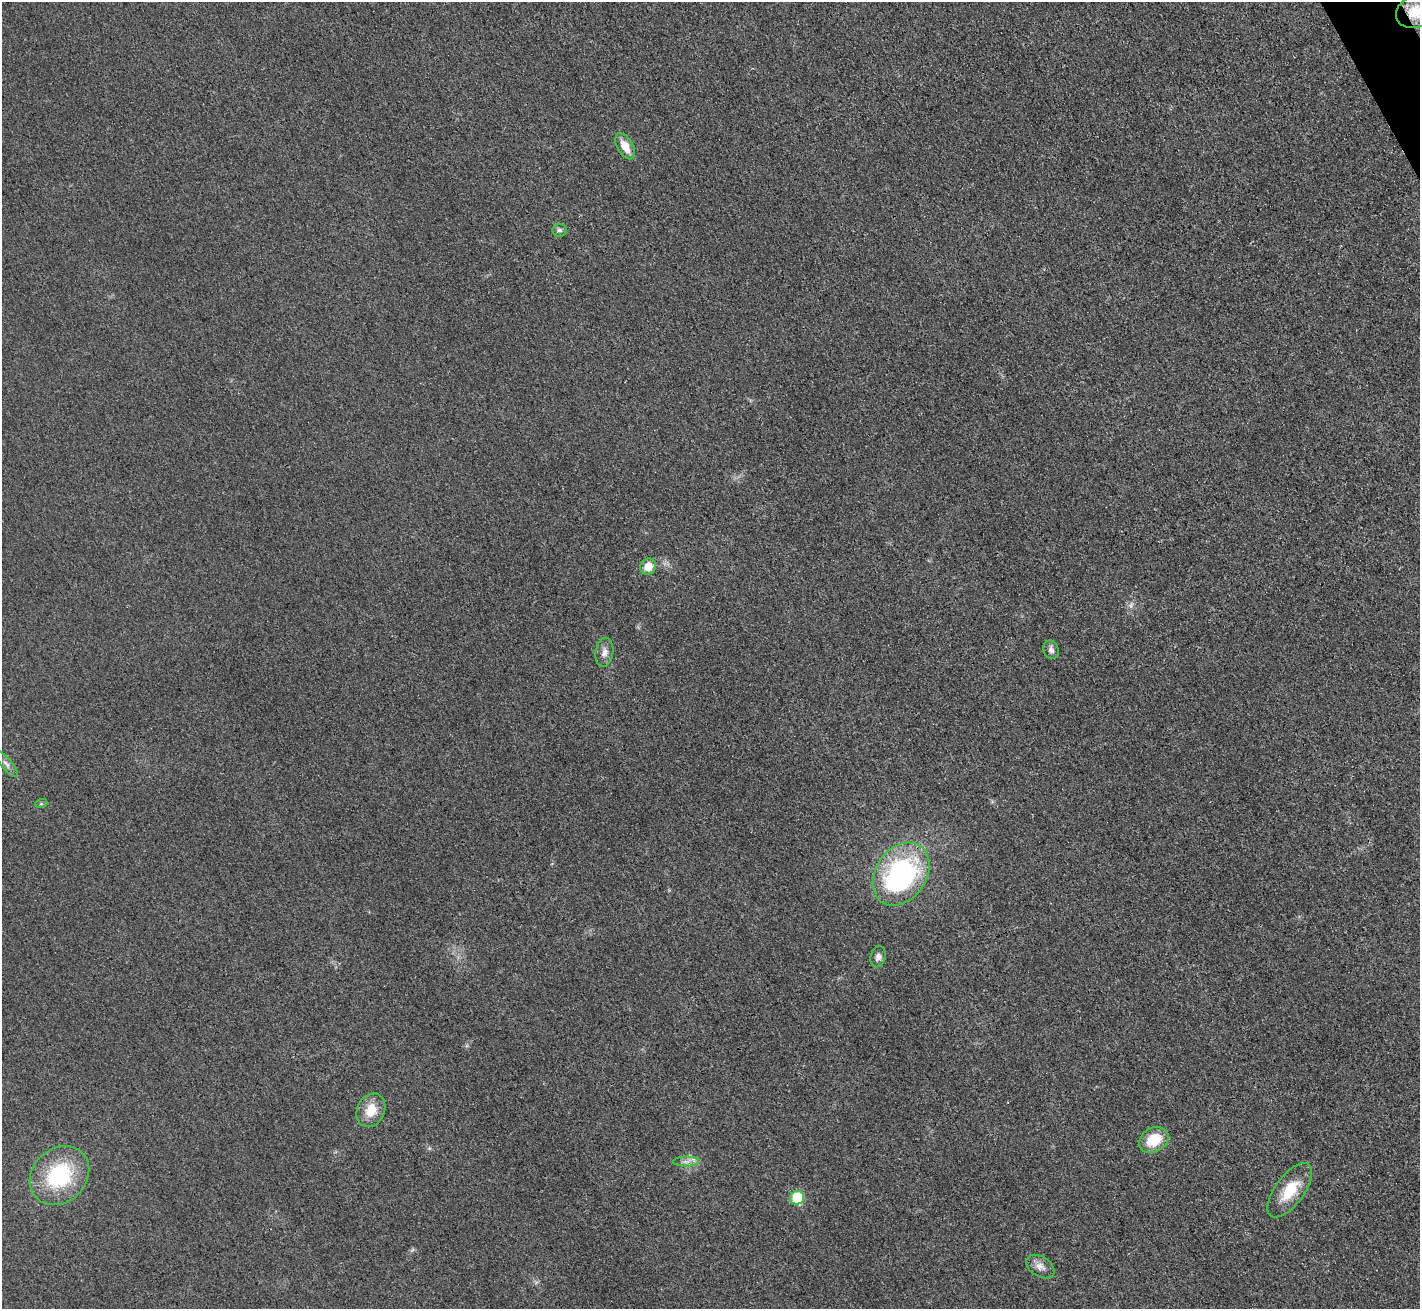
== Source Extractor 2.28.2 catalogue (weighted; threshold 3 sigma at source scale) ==
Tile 10 of 4 x 4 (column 2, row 3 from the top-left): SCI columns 1441-2858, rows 1620-2926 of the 5718 x 5712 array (HDU 1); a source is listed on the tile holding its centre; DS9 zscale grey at full resolution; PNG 1422 x 1311 px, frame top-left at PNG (2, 2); each listed source drawn as its Kron ellipse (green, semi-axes under 4 px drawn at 4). Shown black and unused: <1% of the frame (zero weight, under 3 of 4 exposures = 2% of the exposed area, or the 3 px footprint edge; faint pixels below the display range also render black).
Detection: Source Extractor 2.28.2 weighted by HDU 2 'WHT'; one run over the whole footprint, this tile lists its part. Background 0.0266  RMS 0.0058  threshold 0.0261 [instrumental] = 3 sigma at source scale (4.5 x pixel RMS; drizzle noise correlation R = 1.50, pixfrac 1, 0.05/0.05 arcsec/px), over >= 5 px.
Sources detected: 18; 1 too faint to see at this stretch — neither listed nor drawn; the other 17 listed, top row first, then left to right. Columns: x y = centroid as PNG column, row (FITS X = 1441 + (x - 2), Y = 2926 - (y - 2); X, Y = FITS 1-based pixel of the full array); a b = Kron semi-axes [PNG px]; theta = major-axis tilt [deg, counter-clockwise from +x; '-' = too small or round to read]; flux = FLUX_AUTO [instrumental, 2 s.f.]
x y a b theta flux
1416 12 20 16 21 16
625 146 14 8 -60 8.1
559 230 7 6 - 1.5
648 566 8 7 - 7.2
1051 650 9 7 -68 2.5
604 652 15 9 81 4.2
6 764 17 5 -49 2.8
41 804 6 4 18 0.63
901 874 34 25 56 110
878 957 11 7 77 2.6
371 1110 17 13 64 11
1154 1140 15 12 31 16
686 1162 13 5 0 2.8
59 1176 32 27 44 48
1290 1190 32 14 54 17
797 1198 7 6 - 27
1040 1266 15 10 -32 4.2
Overlapping masked pixels (flux is a lower limit): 1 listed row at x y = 1416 12
Isophote crosses this tile's border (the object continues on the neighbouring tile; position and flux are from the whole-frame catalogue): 1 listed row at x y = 1416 12